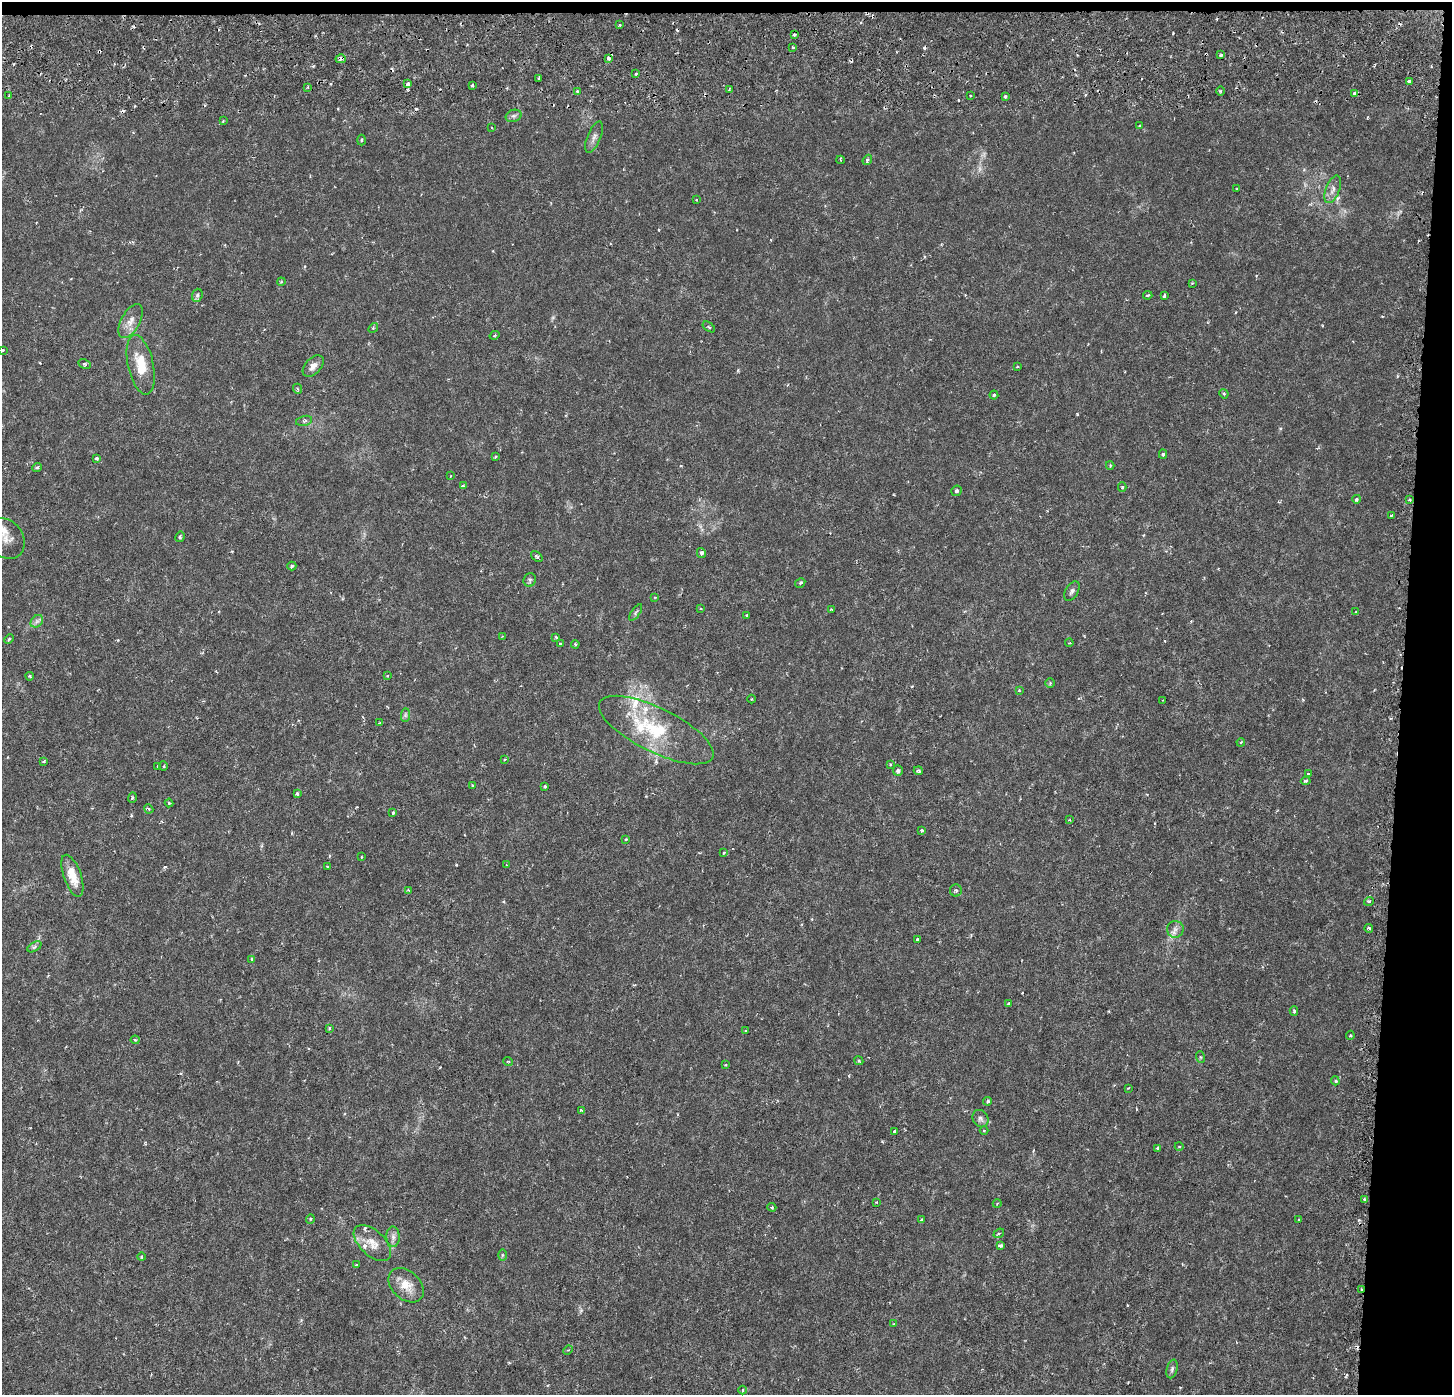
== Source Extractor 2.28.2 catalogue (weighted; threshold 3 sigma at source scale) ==
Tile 3 of 3 x 3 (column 3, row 1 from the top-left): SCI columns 2935-4384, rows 3099-4491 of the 4384 x 4706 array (HDU 1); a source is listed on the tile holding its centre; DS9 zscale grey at full resolution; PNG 1454 x 1397 px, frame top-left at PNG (2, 2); each listed source drawn as its Kron ellipse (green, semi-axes under 4 px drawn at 4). Shown black and unused: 4% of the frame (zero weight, under 3 of 6 exposures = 4% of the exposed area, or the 3 px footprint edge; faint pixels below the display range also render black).
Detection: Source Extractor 2.28.2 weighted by HDU 2 'WHT'; one run over the whole footprint, this tile lists its part. Background 8.99e-04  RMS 8.5e-04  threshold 0.00348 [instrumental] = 3 sigma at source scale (4.09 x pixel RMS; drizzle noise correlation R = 1.36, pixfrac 0.8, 0.0396/0.0396 arcsec/px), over >= 5 px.
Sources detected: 183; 1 too faint to see at this stretch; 14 cosmic-ray / hot-pixel residue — neither listed nor drawn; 6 inside a brighter listed object's ellipse — not listed separately; the other 162 listed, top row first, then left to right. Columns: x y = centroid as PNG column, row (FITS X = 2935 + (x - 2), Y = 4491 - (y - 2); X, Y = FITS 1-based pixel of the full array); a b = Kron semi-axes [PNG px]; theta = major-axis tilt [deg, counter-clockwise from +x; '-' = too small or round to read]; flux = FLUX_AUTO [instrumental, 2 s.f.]
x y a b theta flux
619 25 3 3 - 0.091
794 35 3 3 - 0.21
793 47 4 3 - 0.17
1221 55 4 4 - 0.15
609 58 3 3 - 0.43
341 59 5 4 - 0.32
636 74 3 2 - 0.12
539 78 3 3 - 0.18
1409 81 3 3 - 0.13
408 84 4 3 - 0.39
472 85 3 3 - 0.099
308 87 3 3 - 0.081
729 90 3 3 - 0.09
1220 91 4 3 - 0.095
577 92 4 3 - 0.14
1355 93 4 4 - 0.75
9 96 3 2 - 0.093
970 96 2 2 - 0.072
1005 96 3 3 - 0.15
514 116 8 6 19 0.22
223 121 4 3 - 0.065
1140 126 4 3 - 0.086
492 128 2 2 - 0.052
594 137 16 6 67 0.39
361 140 5 3 - 0.086
840 160 4 3 - 0.076
867 160 5 4 - 0.13
1237 189 3 2 - 0.074
1333 189 14 7 70 0.47
696 200 3 3 - 0.053
281 282 4 3 - 0.077
1192 283 3 3 - 0.071
197 295 7 5 69 0.17
1148 295 4 3 - 0.12
1164 296 4 3 - 0.11
131 321 19 9 61 0.74
709 327 7 3 -36 0.12
373 328 5 4 - 0.1
495 335 5 3 - 0.088
2 350 3 2 - 0.071
85 364 6 4 -28 0.12
141 365 30 12 -77 2
313 366 13 8 47 0.45
1017 367 4 2 - 0.058
298 389 5 3 - 0.087
1224 394 5 3 - 0.083
994 395 4 4 - 0.11
304 421 8 5 14 0.16
1163 454 5 4 - 0.14
496 457 4 3 - 0.089
97 459 3 3 - 0.21
1110 465 4 3 - 0.079
37 467 5 4 - 0.13
450 476 4 2 - 0.046
463 486 4 4 - 0.11
1122 487 5 4 - 0.1
957 491 5 5 - 0.18
1357 499 4 3 - 0.13
1409 500 3 3 - 0.16
1391 515 4 2 - 0.065
180 537 5 4 - 0.16
5 539 22 17 -51 0.95
701 553 5 4 - 0.21
537 557 6 3 -40 0.15
292 566 4 3 - 0.15
530 580 7 6 - 0.15
800 583 5 4 - 0.11
1072 591 11 6 59 0.24
655 597 3 3 - 0.06
700 608 4 3 - 0.082
831 610 3 2 - 0.061
636 612 9 4 55 0.15
1356 612 3 3 - 0.067
747 615 4 3 - 0.077
37 621 7 5 44 0.22
502 636 4 3 - 0.061
556 637 4 3 - 0.093
9 639 5 4 - 0.1
1069 643 4 3 - 0.067
560 644 3 3 - 0.1
575 644 4 3 - 0.091
30 676 4 3 - 0.11
387 676 4 2 - 0.063
1050 683 4 4 - 0.094
1019 690 3 3 - 0.089
751 699 4 3 - 0.061
1163 700 2 2 - 0.047
405 715 7 4 89 0.17
380 723 4 3 - 0.099
656 730 63 22 -26 5.4
1241 742 4 3 - 0.081
505 759 4 3 - 0.079
44 761 4 3 - 0.093
890 764 4 3 - 0.079
158 766 3 3 - 0.12
163 766 4 4 - 0.099
898 771 5 5 - 0.16
918 771 4 3 - 0.12
1308 774 3 3 - 0.075
1306 781 5 4 - 0.13
472 785 4 3 - 0.076
545 786 3 3 - 0.15
297 793 4 3 - 0.13
132 797 5 3 - 0.098
169 803 4 4 - 0.087
149 809 5 3 - 0.092
393 813 4 3 - 0.12
1069 820 4 3 - 0.075
922 830 3 3 - 0.14
626 839 4 3 - 0.07
724 852 4 3 - 0.08
361 857 3 2 - 0.048
506 865 3 2 - 0.057
327 867 4 3 - 0.078
72 876 22 8 -71 1.4
408 890 4 3 - 0.073
956 890 6 6 - 0.18
1369 901 5 3 - 0.082
1369 928 4 3 - 0.18
1175 929 8 8 - 0.38
917 939 3 3 - 0.15
34 947 7 4 32 0.16
252 959 4 3 - 0.078
1009 1004 4 3 - 0.19
1294 1011 5 3 - 0.13
329 1028 4 3 - 0.091
746 1031 4 2 - 0.058
1350 1035 5 4 - 0.11
135 1040 4 4 - 0.086
1200 1057 6 4 -71 0.086
508 1061 5 3 - 0.063
859 1061 4 3 - 0.083
725 1065 4 3 - 0.065
1335 1081 4 3 - 0.093
1128 1088 3 2 - 0.078
988 1101 4 3 - 0.12
581 1110 3 3 - 0.15
981 1119 9 7 -58 0.28
984 1130 4 3 - 0.066
895 1131 3 3 - 0.3
1179 1146 4 3 - 0.064
1157 1149 4 3 - 0.17
1364 1199 3 3 - 0.14
876 1202 3 3 - 0.072
997 1203 4 3 - 0.071
772 1207 5 4 - 0.11
310 1219 5 3 - 0.074
922 1220 3 2 - 0.11
1299 1220 3 2 - 0.069
999 1233 6 4 36 0.14
393 1237 10 6 -89 0.33
372 1243 23 12 -43 1.1
1000 1245 4 3 - 0.18
502 1255 6 4 90 0.093
141 1257 4 3 - 0.073
356 1265 4 3 - 0.066
406 1285 20 14 -43 1.3
1361 1289 3 2 - 0.068
894 1324 3 3 - 0.069
568 1350 5 3 - 0.092
1172 1369 9 5 75 0.2
743 1390 4 3 - 0.065
Overlapping masked pixels (flux is a lower limit): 3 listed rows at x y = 609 58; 341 59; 1361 1289
Isophote crosses this tile's border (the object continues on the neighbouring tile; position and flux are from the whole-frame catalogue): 2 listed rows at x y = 2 350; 5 539
Unlisted compact peaks at least as high as the median listed source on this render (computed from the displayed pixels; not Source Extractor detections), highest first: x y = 1173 33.